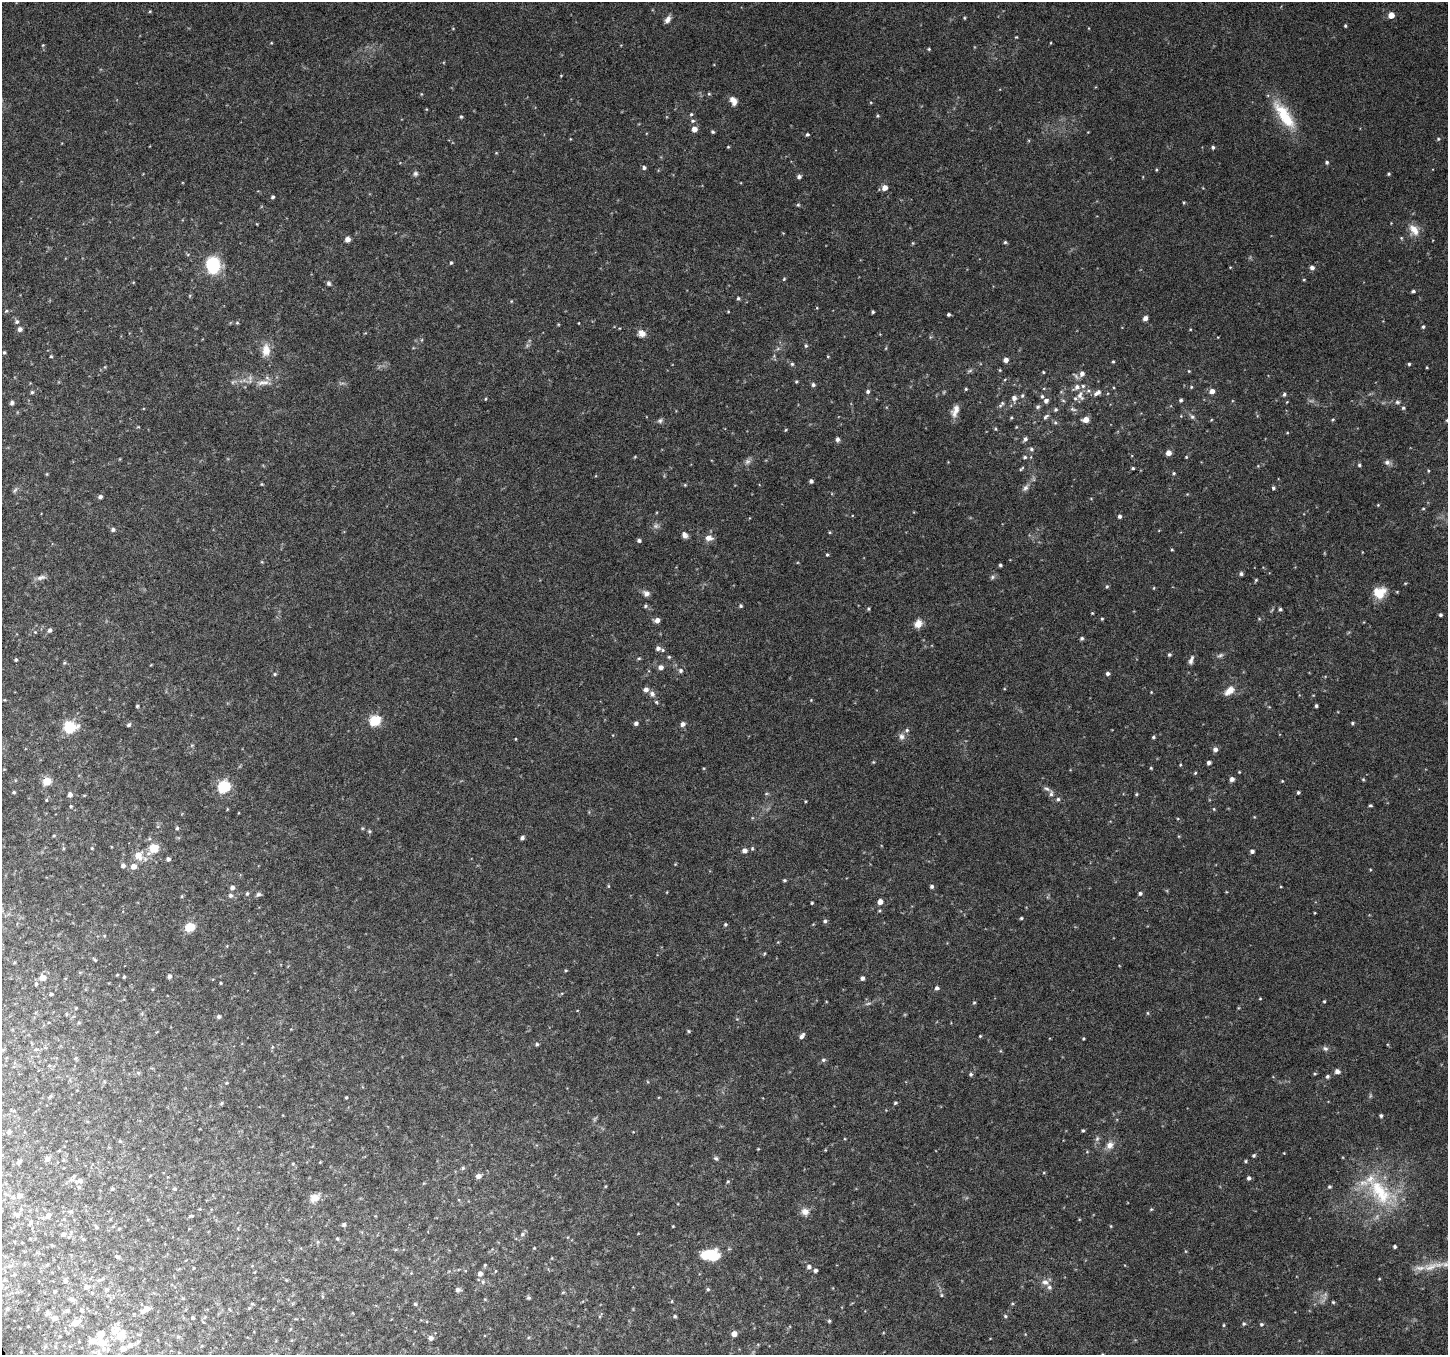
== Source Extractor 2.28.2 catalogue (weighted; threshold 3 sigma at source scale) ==
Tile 7 of 4 x 4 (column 3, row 2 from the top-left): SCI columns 2898-4343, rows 2869-4221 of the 5790 x 5677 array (HDU 1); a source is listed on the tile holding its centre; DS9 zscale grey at full resolution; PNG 1450 x 1357 px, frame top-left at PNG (2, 2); no overlay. Shown black and unused: <1% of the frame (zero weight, under 6 of 12 exposures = <1% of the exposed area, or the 3 px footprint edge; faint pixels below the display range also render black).
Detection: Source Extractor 2.28.2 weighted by HDU 2 'WHT'; one run over the whole footprint, this tile lists its part. Background 0.0373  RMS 0.0023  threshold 0.00933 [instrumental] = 3 sigma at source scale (4.09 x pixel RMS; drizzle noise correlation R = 1.36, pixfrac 0.8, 0.0396/0.0396 arcsec/px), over >= 5 px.
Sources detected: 446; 9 too faint to see at this stretch — not listed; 15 inside a brighter listed object's ellipse — not listed separately; the other 422 listed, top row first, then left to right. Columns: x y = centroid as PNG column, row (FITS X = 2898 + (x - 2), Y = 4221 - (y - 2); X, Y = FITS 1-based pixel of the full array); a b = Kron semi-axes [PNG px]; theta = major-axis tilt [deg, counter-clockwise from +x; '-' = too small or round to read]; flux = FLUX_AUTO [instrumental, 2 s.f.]
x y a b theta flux
150 11 5 4 - 0.2
1391 15 5 4 - 2.6
964 18 4 4 - 0.22
668 19 9 6 60 1.1
1345 26 4 3 - 0.27
1016 37 4 3 - 0.18
271 43 4 3 - 0.17
1050 43 4 3 - 0.16
43 45 4 3 - 0.2
929 49 4 4 - 0.24
561 75 4 3 - 0.16
421 94 5 3 - 0.2
709 94 5 4 - 0.27
733 101 10 7 -61 1.6
691 114 5 4 - 0.33
1284 115 41 14 -55 9
877 116 5 4 - 0.26
461 117 5 4 - 0.3
692 121 6 5 - 0.41
694 129 5 5 - 1.7
713 132 4 4 - 0.36
1088 132 3 3 - 0.13
807 134 4 4 - 0.36
570 139 5 3 - 0.15
1438 139 5 4 - 0.3
728 147 4 3 - 0.21
1213 147 4 4 - 0.42
496 153 4 3 - 0.19
1327 162 4 4 - 0.44
644 168 5 4 - 0.49
1156 170 4 3 - 0.24
415 173 7 7 - 0.57
1389 174 4 4 - 0.29
799 177 5 4 - 0.65
885 188 5 5 - 1.6
273 197 4 4 - 0.39
1184 202 4 3 - 0.22
798 205 5 5 - 0.28
1414 230 17 10 -55 2.4
1401 238 5 4 - 0.24
347 239 6 6 - 0.89
1005 242 4 4 - 0.31
913 243 5 4 - 0.22
188 254 5 3 - 0.23
451 263 4 4 - 0.28
213 265 17 14 -80 10
1312 268 5 5 - 0.84
784 279 5 4 - 0.24
1304 280 4 3 - 0.2
329 283 7 6 - 0.48
1413 291 4 3 - 0.43
738 298 5 4 - 0.33
511 301 5 3 - 0.18
817 308 4 3 - 0.17
6 311 6 4 46 0.3
873 312 3 3 - 0.32
948 314 4 3 - 0.38
1145 318 5 4 - 1
17 322 6 6 - 0.54
237 323 5 4 - 0.27
579 323 3 2 - 0.16
558 324 4 3 - 0.19
1423 327 5 4 - 0.37
20 329 5 5 - 0.81
1190 329 4 3 - 0.17
642 333 8 7 - 1.5
806 345 5 4 - 0.35
886 348 5 3 - 0.2
266 350 17 10 86 2.7
4 352 4 4 - 0.29
51 356 4 4 - 0.25
828 356 4 4 - 0.2
1006 360 4 4 - 1.2
1113 361 4 3 - 0.24
792 364 5 5 - 0.33
1409 364 3 3 - 0.35
105 367 5 4 - 0.2
1427 367 3 2 - 0.17
1000 370 4 4 - 0.21
969 371 9 4 26 0.44
1189 371 4 3 - 0.2
1043 372 3 3 - 0.21
1082 374 6 5 - 0.98
1076 376 12 4 -47 0.52
1005 379 5 3 - 0.2
796 382 4 4 - 0.24
263 383 24 8 3 2.5
813 385 5 4 - 0.54
1191 387 4 4 - 0.24
966 389 4 3 - 0.26
868 391 5 5 - 0.53
1212 391 5 5 - 1.3
32 392 5 4 - 0.37
1097 393 12 6 32 1
1284 394 5 4 - 0.44
1022 396 6 5 - 0.39
1042 396 5 5 - 0.39
1080 396 13 8 -73 1.3
1014 398 7 6 - 1.1
485 399 4 3 - 0.2
1181 400 4 4 - 0.4
1046 401 5 5 - 0.77
1063 401 6 4 -3 0.29
1397 402 7 5 -1 0.5
12 403 5 4 - 0.58
1001 404 11 4 50 0.49
1038 407 6 6 - 0.47
1403 408 4 4 - 0.35
1073 409 10 5 -13 0.55
1055 410 5 4 - 0.39
955 411 16 8 70 1.8
1046 417 9 5 43 0.53
1192 417 8 5 -38 0.51
1011 418 4 3 - 0.26
1333 419 5 4 - 0.24
660 420 7 6 - 0.52
1086 420 5 5 - 1.9
1211 420 5 3 - 0.17
1447 420 5 4 - 0.28
1055 423 6 5 - 0.38
138 427 5 3 - 0.18
996 429 4 4 - 0.23
786 430 4 3 - 0.22
1287 433 5 3 - 0.18
837 439 5 5 - 0.74
1025 439 6 5 - 0.59
1031 449 6 5 - 0.49
1168 453 5 5 - 1.7
635 457 4 3 - 0.22
1025 457 6 4 14 0.36
1186 457 4 4 - 0.22
1387 462 9 7 -3 0.73
1359 465 4 4 - 0.35
1258 466 4 4 - 0.2
1133 468 4 3 - 0.28
1021 469 7 3 42 0.28
1428 471 4 3 - 0.21
1174 473 5 4 - 0.28
47 474 5 3 - 0.19
811 481 4 4 - 0.61
261 484 4 3 - 0.21
685 485 4 4 - 0.22
1026 488 12 7 51 0.96
1273 488 5 4 - 0.41
15 490 10 4 51 0.45
100 497 5 4 - 0.6
1378 505 4 4 - 0.19
1423 508 4 3 - 0.19
1120 516 4 4 - 0.56
656 526 9 7 -10 0.74
113 530 5 5 - 0.54
829 532 4 4 - 0.22
684 535 8 6 -61 0.91
709 538 11 8 -7 1.3
639 540 4 4 - 0.52
1172 550 4 3 - 0.21
827 555 4 3 - 0.26
1000 565 3 3 - 0.36
1241 574 5 4 - 0.53
41 577 13 6 18 0.95
992 577 7 5 24 0.47
1256 580 5 3 - 0.26
1405 583 5 3 - 0.19
1107 586 5 4 - 0.33
1154 588 5 3 - 0.19
646 593 9 8 - 0.93
1379 593 14 13 - 4.2
645 606 5 4 - 0.37
741 606 4 4 - 0.36
868 609 4 4 - 0.3
1280 609 4 4 - 0.39
1092 613 3 3 - 0.21
1440 615 4 4 - 0.39
1102 619 4 3 - 0.23
1259 619 5 4 - 0.22
657 620 5 5 - 1.2
918 624 11 9 53 1.7
49 630 5 5 - 0.56
1082 638 4 4 - 0.46
658 648 6 5 - 0.75
1169 655 4 4 - 0.39
1220 655 9 5 24 0.55
669 657 5 4 - 0.28
639 658 5 4 - 0.26
16 660 4 3 - 0.33
1191 660 14 6 73 0.89
64 663 5 5 - 0.3
661 667 6 5 - 0.99
680 671 6 6 - 0.59
1108 673 5 4 - 0.57
275 674 5 4 - 0.29
646 689 6 5 - 0.98
1229 691 15 9 41 2
1151 692 4 3 - 0.16
652 694 9 7 -47 0.84
811 700 4 4 - 0.19
656 702 5 4 - 0.3
137 706 4 4 - 0.32
1316 706 3 3 - 0.38
375 720 6 5 - 18
636 723 5 5 - 0.62
1352 723 4 4 - 0.31
682 724 6 5 - 0.85
129 725 5 4 - 0.44
70 727 7 6 - 20
907 730 6 5 - 0.42
901 736 10 7 -89 0.98
1153 737 4 4 - 0.33
516 739 4 3 - 0.15
192 745 5 4 - 0.26
1215 749 5 5 - 0.9
873 762 4 4 - 0.22
1209 763 4 4 - 0.61
1180 765 4 3 - 0.19
1151 768 4 3 - 0.21
1239 772 3 3 - 0.17
1195 773 4 3 - 0.23
1232 779 5 4 - 0.85
1363 779 4 4 - 0.24
47 781 5 5 - 6.6
1282 781 4 3 - 0.19
224 786 6 6 - 28
1047 789 11 5 -25 0.64
14 792 3 3 - 0.31
1298 792 4 3 - 0.37
766 794 6 4 2 0.27
1136 794 4 3 - 0.26
70 795 5 4 - 1.1
1058 799 5 5 - 0.37
46 800 4 3 - 0.19
805 801 3 3 - 0.21
1370 805 4 3 - 0.28
71 806 5 4 - 0.24
227 809 5 3 - 0.18
1214 809 5 4 - 0.23
1254 817 4 3 - 0.17
158 826 5 3 - 0.2
177 828 5 4 - 0.37
362 828 5 3 - 0.24
369 831 5 5 - 0.29
54 835 5 3 - 0.2
522 838 4 4 - 0.62
63 848 6 4 -90 0.26
92 848 4 3 - 0.2
154 848 6 5 - 8
752 848 6 4 89 0.3
744 850 5 5 - 1.1
1252 851 4 4 - 0.63
138 855 9 9 - 2.7
168 859 4 4 - 0.73
123 865 5 5 - 0.73
133 866 6 6 - 1.6
1370 869 5 3 - 0.18
784 880 4 4 - 0.31
608 886 4 4 - 0.22
932 886 5 5 - 0.48
1281 887 4 3 - 0.15
232 888 5 5 - 0.81
667 892 4 2 - 0.13
1140 893 5 4 - 0.47
247 894 5 4 - 0.35
258 894 8 5 14 0.5
231 895 6 6 - 0.64
182 896 5 3 - 0.22
880 902 5 4 - 1.5
812 903 3 2 - 0.23
1021 918 4 3 - 0.3
825 921 5 5 - 0.44
725 925 4 4 - 0.36
190 927 5 5 - 11
227 946 5 3 - 0.18
764 954 5 3 - 0.21
94 959 7 3 -44 0.27
14 962 4 3 - 0.21
566 970 4 3 - 0.23
117 975 3 3 - 0.19
169 976 5 4 - 0.62
124 977 4 3 - 0.26
43 978 6 5 - 1.9
862 978 4 4 - 0.7
221 983 3 3 - 0.19
36 984 5 5 - 0.32
937 988 5 5 - 0.56
51 994 4 3 - 0.4
1260 998 4 3 - 0.18
1324 1001 4 3 - 0.23
868 1003 10 4 11 0.49
974 1003 5 4 - 0.27
76 1008 4 3 - 0.21
1147 1013 5 3 - 0.23
66 1014 5 3 - 0.21
219 1017 5 4 - 0.6
737 1019 4 4 - 0.23
688 1031 5 4 - 0.28
802 1036 7 5 55 0.78
980 1036 3 3 - 0.23
1083 1039 3 3 - 0.23
537 1044 5 4 - 0.35
272 1047 6 4 72 0.28
1325 1048 8 6 -25 0.6
3 1049 6 4 1 0.26
36 1049 5 5 - 0.38
76 1058 5 4 - 0.25
823 1060 6 5 - 0.45
49 1065 5 3 - 0.24
1337 1071 5 5 - 1
138 1073 6 4 -19 0.29
971 1074 5 5 - 0.39
1315 1074 4 3 - 0.25
1327 1076 5 4 - 0.44
226 1083 4 4 - 0.2
346 1097 3 3 - 0.25
221 1103 5 4 - 0.29
895 1103 5 4 - 0.33
14 1111 6 4 -18 0.23
1381 1116 4 4 - 0.38
1083 1130 4 3 - 0.32
9 1131 6 5 - 0.4
1097 1139 8 5 64 0.56
120 1141 5 4 - 0.26
1110 1145 12 9 49 1.7
758 1149 4 3 - 0.18
825 1150 5 3 - 0.19
1284 1153 3 3 - 0.14
1254 1155 5 4 - 0.36
716 1158 6 5 - 0.41
47 1159 7 6 - 0.77
63 1160 5 4 - 0.22
1246 1161 4 4 - 0.28
19 1162 5 5 - 0.57
320 1162 3 3 - 0.16
463 1168 5 5 - 0.39
478 1176 6 5 - 1.2
1249 1178 5 5 - 0.55
80 1181 8 6 4 0.97
728 1181 5 4 - 0.29
424 1183 5 3 - 0.19
605 1186 5 3 - 0.2
1329 1186 4 4 - 0.32
79 1187 5 4 - 0.33
112 1189 4 4 - 0.3
174 1189 5 4 - 0.34
1380 1192 53 27 -45 17
19 1196 5 5 - 1.3
13 1197 6 5 - 0.43
315 1198 14 10 34 1.9
1151 1209 5 4 - 0.24
70 1211 6 4 0 0.28
805 1212 11 10 - 1.5
17 1214 8 7 - 0.6
48 1215 8 6 44 0.76
191 1216 6 4 3 0.26
30 1223 8 4 64 0.36
344 1225 4 4 - 0.5
673 1226 3 2 - 0.17
1111 1226 4 4 - 0.22
96 1227 6 4 -16 0.35
238 1228 5 4 - 0.2
119 1229 4 3 - 0.21
63 1234 6 5 - 0.58
522 1234 7 6 - 0.58
30 1239 5 3 - 0.19
83 1239 5 4 - 0.24
337 1239 5 4 - 0.23
22 1242 3 2 - 0.15
318 1242 6 4 89 0.28
1395 1246 4 3 - 0.4
534 1248 4 3 - 0.18
710 1255 19 10 0 8
117 1257 7 4 -22 0.34
552 1258 5 3 - 0.17
485 1265 5 4 - 0.24
9 1266 6 4 43 0.42
809 1267 6 6 - 0.69
1431 1267 25 12 17 3.5
815 1270 5 4 - 0.54
495 1271 5 3 - 0.22
480 1273 6 6 - 0.9
1379 1279 4 3 - 0.17
4 1280 5 4 - 0.31
65 1280 6 5 - 0.59
100 1280 12 4 8 0.56
483 1282 7 5 89 0.47
1045 1282 10 7 -13 1.2
86 1287 7 6 - 0.99
106 1289 7 5 1 0.4
708 1289 5 4 - 0.35
458 1290 6 5 - 0.7
55 1291 5 4 - 0.31
563 1292 5 3 - 0.21
942 1295 5 4 - 0.29
529 1298 5 4 - 0.41
72 1299 8 6 -22 0.78
485 1299 5 4 - 0.19
672 1301 5 3 - 0.19
1333 1302 4 4 - 0.25
252 1304 5 4 - 0.26
415 1304 5 4 - 0.31
7 1309 5 5 - 0.39
146 1309 10 5 35 2.4
82 1310 7 6 - 0.62
67 1311 8 5 18 0.54
47 1313 9 5 62 0.45
675 1316 4 4 - 0.33
1005 1316 5 4 - 0.32
54 1318 7 6 - 1.1
193 1318 6 5 - 0.3
829 1321 5 4 - 0.29
75 1323 10 6 29 2.7
1244 1324 5 4 - 0.34
1261 1324 5 5 - 0.4
1224 1325 4 4 - 0.23
28 1326 3 2 - 0.16
290 1329 5 3 - 0.22
734 1334 5 4 - 1.6
121 1335 20 14 49 4.4
431 1338 7 6 - 0.78
138 1341 10 6 52 0.77
101 1343 21 11 -7 3.5
202 1346 5 3 - 0.23
55 1347 5 4 - 0.3
99 1354 9 8 - 0.99
Isophote crosses this tile's border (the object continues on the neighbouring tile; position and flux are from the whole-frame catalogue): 2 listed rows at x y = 1447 420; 99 1354